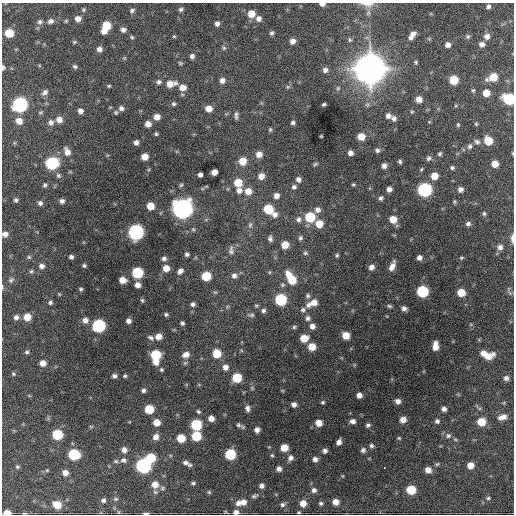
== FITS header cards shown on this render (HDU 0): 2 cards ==
NAXIS1  =                  512 / Axis length
NAXIS2  =                  512 / Axis length

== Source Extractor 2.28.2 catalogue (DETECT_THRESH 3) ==
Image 512 x 512 px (HDU 0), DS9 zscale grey, 1 PNG px = 1 image px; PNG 516 x 516 px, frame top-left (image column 1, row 512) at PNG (2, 3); no overlay
Background 1320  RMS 39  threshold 116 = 3 sigma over >= 5 px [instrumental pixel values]
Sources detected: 283; all 283 listed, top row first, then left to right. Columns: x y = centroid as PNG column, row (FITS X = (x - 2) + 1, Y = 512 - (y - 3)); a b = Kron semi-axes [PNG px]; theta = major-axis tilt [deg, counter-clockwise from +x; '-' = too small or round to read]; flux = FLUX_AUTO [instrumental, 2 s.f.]
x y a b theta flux
322 4 5 3 - 9.2e+03
367 4 17 6 -4 1.5e+04
488 6 5 5 - 6.5e+03
181 9 6 5 - 5.5e+03
83 10 5 5 - 3.6e+03
132 10 7 5 35 6.0e+03
251 14 7 7 - 3.2e+04
78 19 6 6 - 1.5e+04
259 19 7 7 - 1.2e+04
51 21 8 6 24 9.7e+03
66 21 5 4 - 3.0e+03
40 22 7 6 - 7.6e+03
217 24 5 5 - 8.6e+03
106 25 6 6 - 5.7e+04
123 30 6 5 - 9.8e+03
104 31 6 5 - 1.5e+04
9 33 6 6 - 5.9e+04
272 33 6 5 - 5.5e+03
413 34 6 5 - 9.1e+03
174 36 5 4 - 2.8e+03
487 36 7 7 - 1.3e+04
132 37 6 4 -23 3.7e+03
411 37 6 6 - 9.1e+03
468 37 6 6 - 4.8e+03
292 41 6 6 - 1.4e+04
74 42 6 5 - 3.4e+03
482 44 6 6 - 1.1e+04
448 45 5 5 - 1.2e+04
224 48 5 5 - 4.2e+03
99 49 6 6 - 1.1e+04
192 56 5 5 - 8.1e+03
124 58 5 5 - 2.8e+03
416 62 5 4 - 3.2e+03
180 63 6 3 -26 3.3e+03
75 66 6 4 -42 4.8e+03
3 67 6 4 90 5.8e+03
370 69 13 12 - 4.6e+06
325 70 7 7 - 9.7e+03
493 77 9 6 23 5.0e+04
222 80 6 6 - 1.2e+04
454 80 6 6 - 6.0e+04
159 82 7 6 - 6.9e+03
171 84 11 7 9 2.5e+04
109 86 4 3 - 3.1e+03
288 87 6 5 - 4.3e+03
183 88 8 7 - 2.1e+04
338 88 5 5 - 4.7e+03
473 90 5 4 - 3.6e+03
45 92 8 6 41 8.8e+03
486 93 6 6 - 2.7e+04
419 99 5 5 - 1.8e+04
509 99 7 7 - 1.7e+05
20 104 8 7 - 4.9e+05
174 104 5 5 - 4.6e+03
324 104 4 3 - 4.0e+03
121 108 6 6 - 8.5e+03
209 109 6 6 - 2.3e+04
80 111 5 5 - 1.1e+04
116 112 5 5 - 3.7e+03
236 115 10 4 -90 7.0e+03
388 116 6 6 - 9.0e+03
157 117 6 6 - 1.7e+04
394 118 6 6 - 8.7e+03
59 119 7 6 - 1.7e+04
19 121 7 7 - 2.2e+04
51 122 7 6 - 1.1e+04
293 123 5 4 - 5.8e+03
148 124 5 5 - 1.6e+04
476 124 5 4 - 3.1e+03
458 125 5 4 - 3.1e+03
270 129 6 4 63 3.5e+03
156 134 4 3 - 3.5e+03
321 136 3 2 - 2.2e+03
361 136 6 6 - 3.2e+04
488 140 7 6 - 5.3e+04
136 142 4 4 - 8.4e+03
477 142 9 6 -27 7.6e+03
470 146 7 6 - 6.9e+03
377 150 6 6 - 6.2e+03
67 152 10 7 -65 1.7e+04
350 153 5 5 - 1.1e+04
513 153 5 3 - 2.2e+03
259 154 7 7 - 1.9e+04
440 154 5 4 - 4.5e+03
145 157 6 5 - 2.5e+04
429 158 7 6 - 6.3e+03
242 161 7 7 - 3.8e+04
400 161 4 4 - 4.6e+03
52 163 7 7 - 2.7e+05
315 164 6 4 27 3.7e+03
495 164 6 5 - 2.4e+04
384 166 6 5 - 1.0e+04
452 168 6 5 - 4.8e+03
214 172 5 5 - 1.8e+04
58 175 7 6 - 5.7e+03
200 175 4 4 - 8.5e+03
261 176 7 6 - 1.9e+04
434 176 7 6 - 3.0e+04
298 179 6 5 - 9.1e+03
238 183 7 7 - 4.5e+04
353 184 5 3 - 2.9e+03
45 185 5 4 - 4.5e+03
181 185 6 4 44 3.5e+03
294 187 6 5 - 6.4e+03
389 189 5 5 - 1.0e+04
460 189 6 5 - 1.0e+04
239 190 8 7 - 1.3e+04
424 190 7 7 - 4.1e+05
248 191 7 7 - 2.5e+04
276 196 6 6 - 1.3e+04
381 198 5 4 - 5.7e+03
16 200 5 5 - 5.2e+03
62 201 5 5 - 8.0e+03
40 203 5 5 - 6.9e+03
150 206 6 6 - 3.4e+04
182 209 9 8 - 1.6e+06
268 209 7 7 - 7.7e+04
317 210 7 7 - 1.1e+04
484 213 6 5 - 4.5e+03
275 214 7 7 - 1.3e+04
310 217 7 7 - 1.0e+05
298 219 7 7 - 8.9e+03
393 219 7 7 - 3.1e+04
319 224 7 7 - 3.4e+04
468 224 7 5 24 7.1e+03
250 225 7 6 - 6.3e+03
136 232 7 7 - 5.7e+05
5 234 6 6 - 1.2e+04
270 238 7 5 -80 7.2e+03
300 238 6 5 - 5.1e+03
512 238 11 4 -90 9.6e+03
285 245 6 6 - 3.2e+04
500 247 7 7 - 1.1e+04
231 250 12 7 87 1.0e+04
305 253 6 6 - 4.7e+03
187 254 5 5 - 5.7e+03
337 255 5 4 - 4.1e+03
29 257 5 5 - 4.1e+03
71 257 5 4 - 6.7e+03
164 258 7 6 - 7.7e+03
419 258 5 4 - 9.3e+03
461 258 6 4 19 3.3e+03
84 265 5 5 - 4.6e+03
42 266 6 6 - 1.1e+04
392 266 11 5 66 1.8e+04
371 267 6 6 - 1.2e+04
166 268 6 6 - 2.4e+04
31 271 6 4 22 4.2e+03
180 271 7 5 49 1.1e+04
137 273 7 6 - 1.5e+05
289 275 11 8 -58 2.7e+04
206 276 6 6 - 7.4e+04
234 276 7 7 - 1.0e+04
11 280 8 6 44 6.1e+03
122 280 6 5 - 2.3e+04
292 280 7 7 - 5.1e+04
137 285 6 5 - 1.5e+04
282 285 6 5 - 4.0e+03
2 287 6 3 -83 2.9e+03
81 289 5 4 - 4.4e+03
422 291 7 7 - 1.8e+05
461 293 6 6 - 4.4e+04
510 293 7 5 -44 5.5e+03
59 294 5 4 - 2.6e+03
308 296 7 6 - 5.4e+03
142 300 6 4 -74 3.8e+03
281 300 7 7 - 1.9e+05
50 302 5 5 - 5.5e+03
314 302 9 7 21 2.3e+04
193 304 6 6 - 7.1e+03
256 305 6 4 0 3.1e+03
308 305 8 7 - 1.1e+04
389 306 6 4 -18 4.3e+03
404 308 5 5 - 8.8e+03
263 310 6 5 - 6.1e+03
303 310 7 6 - 6.8e+03
166 314 5 5 - 4.8e+03
251 315 8 5 7 5.5e+03
16 317 6 6 - 9.0e+03
27 317 7 6 - 3.2e+04
308 318 8 7 - 8.4e+03
85 320 7 6 - 1.4e+04
128 321 5 5 - 1.0e+04
182 323 5 4 - 5.2e+03
99 325 7 7 - 2.8e+05
312 326 6 6 - 1.3e+04
294 327 5 5 - 4.0e+03
346 335 6 5 - 3.3e+04
159 336 7 6 - 2.0e+04
151 337 9 6 -27 7.1e+03
304 338 7 6 - 3.7e+04
435 346 8 5 86 2.5e+04
312 347 6 6 - 3.5e+04
27 352 6 4 15 4.7e+03
217 353 7 7 - 5.2e+04
483 353 6 5 - 1.7e+04
186 354 9 7 21 1.6e+04
156 355 7 7 - 1.0e+05
487 356 13 7 14 3.0e+04
156 362 7 6 - 1.8e+04
43 363 6 5 - 1.8e+04
225 367 7 7 - 1.4e+04
161 370 5 5 - 3.7e+03
13 374 5 4 - 3.5e+03
114 376 5 5 - 6.9e+03
125 376 4 4 - 3.7e+03
237 378 6 6 - 8.2e+04
506 378 6 5 - 8.6e+03
143 390 5 5 - 6.3e+03
359 395 5 5 - 1.4e+04
398 401 6 5 - 1.1e+04
323 402 4 4 - 3.6e+03
294 404 5 5 - 9.4e+03
247 408 8 6 -76 8.9e+03
149 409 6 6 - 6.9e+04
444 409 5 4 - 9.3e+03
198 411 6 5 - 4.2e+03
502 417 10 5 16 1.6e+04
211 418 6 5 - 1.8e+04
403 420 6 5 - 1.8e+04
353 421 6 5 - 1.0e+04
437 421 6 6 - 6.9e+03
156 422 6 6 - 2.8e+04
481 422 7 6 - 5.0e+04
319 423 6 5 - 2.4e+04
196 425 7 6 - 1.3e+05
238 425 8 6 -32 6.1e+03
368 425 6 5 - 5.9e+03
91 427 6 3 -19 2.9e+03
257 430 5 5 - 1.2e+04
57 434 7 6 - 1.1e+05
196 436 6 6 - 8.2e+04
448 436 7 7 - 7.9e+03
156 437 7 6 - 1.5e+04
181 438 6 6 - 4.9e+04
399 438 5 4 - 3.2e+03
455 439 6 4 -19 3.5e+03
339 442 5 4 - 1.1e+04
371 446 5 5 - 5.5e+03
284 448 6 5 - 3.7e+04
124 450 6 6 - 1.3e+04
363 450 6 6 - 7.8e+03
325 451 5 5 - 7.3e+03
74 454 7 6 - 1.4e+05
230 454 7 6 - 1.4e+05
272 455 5 4 - 3.2e+03
150 458 7 6 - 8.0e+04
290 458 7 6 - 9.9e+03
315 459 5 5 - 9.7e+03
123 460 7 6 - 7.9e+03
116 461 7 5 11 4.5e+03
185 463 9 6 -25 1.0e+04
437 464 6 4 42 3.8e+03
470 465 6 6 - 2.2e+04
143 466 7 7 - 5.3e+05
17 467 6 4 -1 3.8e+03
384 467 3 2 - 3.4e+03
279 469 5 5 - 1.0e+04
47 470 5 4 - 2.9e+03
428 470 7 6 - 1.8e+04
65 473 6 5 - 1.5e+04
193 483 6 4 -1 4.3e+03
155 484 9 8 - 2.6e+04
262 486 6 6 - 9.5e+03
314 490 7 6 - 8.5e+03
411 490 6 6 - 7.2e+04
209 492 5 4 - 3.4e+03
254 496 11 5 21 7.2e+03
488 498 6 5 - 4.1e+03
116 499 6 5 - 3.9e+03
103 500 5 5 - 6.3e+03
243 502 9 8 - 1.9e+04
335 502 6 5 - 1.9e+04
238 503 7 7 - 1.2e+04
303 503 6 6 - 2.3e+04
321 503 6 5 - 4.9e+03
283 504 7 6 - 7.1e+03
57 505 7 6 - 4.3e+04
236 512 7 6 - 1.1e+04
299 512 5 3 - 3.1e+03
7 513 6 4 3 3.0e+04
24 513 6 3 7 2.5e+03
146 513 5 2 - 5.4e+03
At the frame edge (FLAGS 8, measured only in part): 12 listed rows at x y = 322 4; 367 4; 3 67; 509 99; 513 153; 5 234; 512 238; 2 287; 236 512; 7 513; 24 513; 146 513